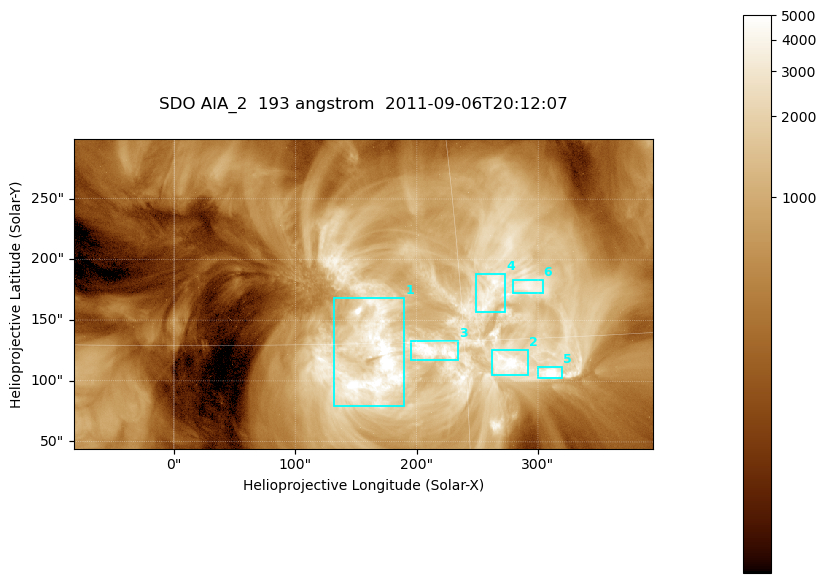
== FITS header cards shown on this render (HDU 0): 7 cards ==
TELESCOP= 'SDO     '           /
INSTRUME= 'AIA_2   '           /
WAVELNTH=                  193 /
WAVEUNIT= 'angstrom'           /
DATE-OBS= '2011-09-06T20:12:07.84' /
CTYPE1  = 'HPLN-TAN'           /
CTYPE2  = 'HPLT-TAN'           /

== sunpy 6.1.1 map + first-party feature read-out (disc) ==
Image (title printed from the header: SDO AIA_2  193 angstrom  2011-09-06T20:12:07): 794 x 424 px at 0.601 arcsec/px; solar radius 952 arcsec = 1585 px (partial field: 4.3% of the solar disc is inside the frame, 100% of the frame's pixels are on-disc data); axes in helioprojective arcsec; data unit not stated in the header (colour bar unlabelled)
Pointing: header CRPIX1/2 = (2043.76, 2047.55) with CRVAL1/2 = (0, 0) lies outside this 794 x 424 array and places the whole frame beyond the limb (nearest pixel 1.29 R_sun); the SolarSoft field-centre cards XCEN/YCEN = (155.9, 171.7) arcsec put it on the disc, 1713 arcsec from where CRPIX/CRVAL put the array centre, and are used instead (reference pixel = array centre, CRVAL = XCEN/YCEN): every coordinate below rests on XCEN/YCEN
Orientation: roll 0.0563 deg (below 1 deg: not rotated)
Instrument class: DISC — disc imager (sunpy class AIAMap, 193 A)
Bright regions (active regions / flare kernels): reference = the on-disc median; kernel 7 px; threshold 5 sigma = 2583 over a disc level ~601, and >= 1.15x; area >= 336 px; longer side >= 5 px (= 3 arcsec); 6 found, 6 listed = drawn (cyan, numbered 1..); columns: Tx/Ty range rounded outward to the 2 arcsec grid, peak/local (2 s.f.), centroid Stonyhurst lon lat
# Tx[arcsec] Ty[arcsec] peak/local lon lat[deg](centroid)
1 132..190 80..170 12 +10 +14
2 262..292 104..126 9.3 +17 +14
3 194..234 116..134 9.5 +13 +15
4 248..274 156..188 7.6 +17 +17
5 300..320 102..112 11 +19 +13
6 278..304 172..184 7.1 +19 +18